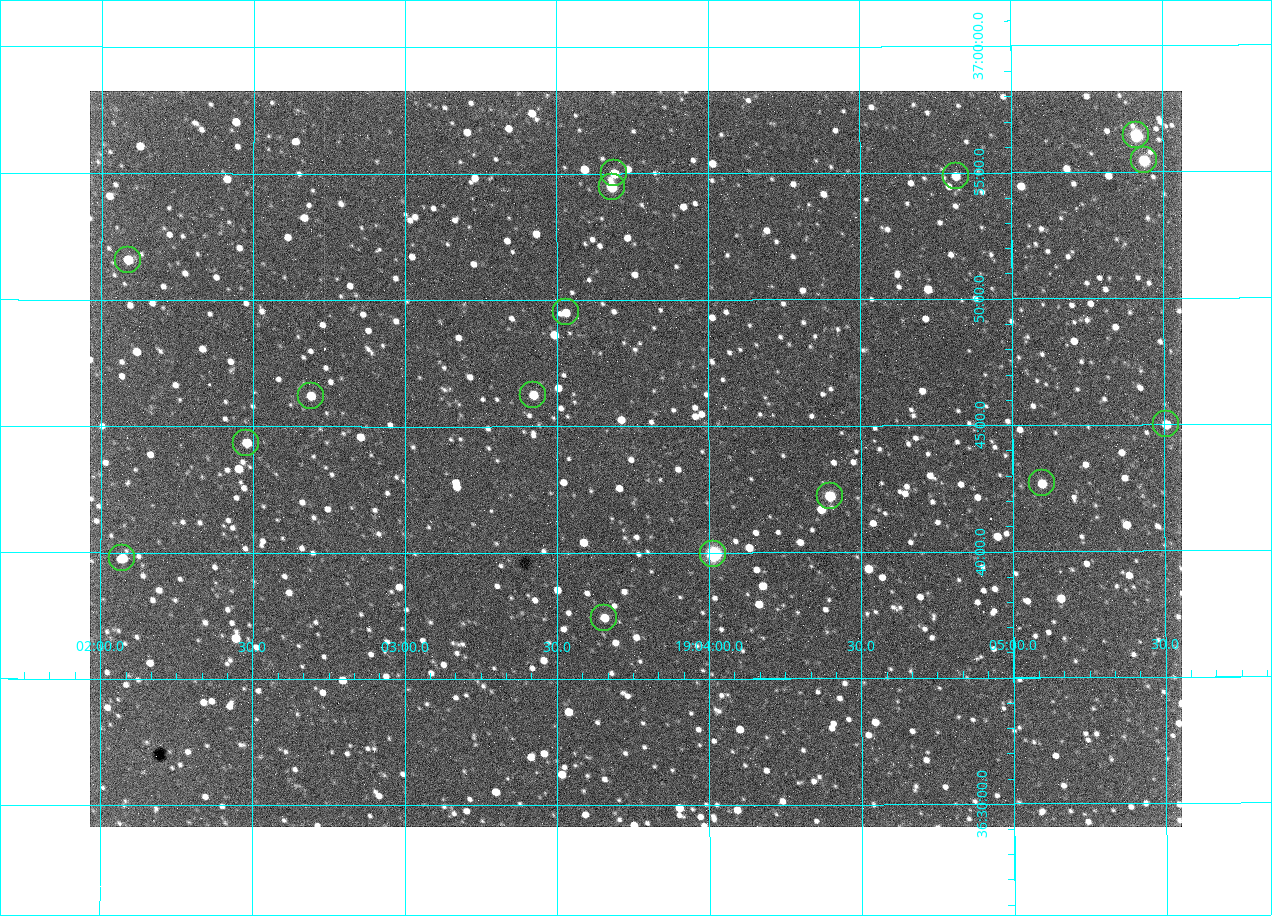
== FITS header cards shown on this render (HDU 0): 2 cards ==
NAXIS1  =                 1092 /fastest changing axis
NAXIS2  =                  736 /next to fastest changing axis

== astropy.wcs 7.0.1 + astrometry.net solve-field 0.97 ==
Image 1092 x 736 px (HDU 0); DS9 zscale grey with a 90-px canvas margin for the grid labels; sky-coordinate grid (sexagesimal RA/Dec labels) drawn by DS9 from the SOLVED WCS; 16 Tycho-2 reference stars matched to detected sources circled (green)
Header WCS: none
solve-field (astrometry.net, Tycho-2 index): SOLVED blind (the file carries no WCS)
Solved WCS: RA---TAN-SIP/DEC--TAN-SIP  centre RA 19:03:46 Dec +36:44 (285.94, +36.73 deg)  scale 2.37 arcsec/px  FOV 43.2' x 29.1'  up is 0 deg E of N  parity flipped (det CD > 0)
(file carries no celestial WCS; the grid is the blind solution)
Tycho-2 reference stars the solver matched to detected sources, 16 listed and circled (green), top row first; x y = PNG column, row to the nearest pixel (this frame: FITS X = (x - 90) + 1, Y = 736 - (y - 91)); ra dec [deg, ICRS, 3 dp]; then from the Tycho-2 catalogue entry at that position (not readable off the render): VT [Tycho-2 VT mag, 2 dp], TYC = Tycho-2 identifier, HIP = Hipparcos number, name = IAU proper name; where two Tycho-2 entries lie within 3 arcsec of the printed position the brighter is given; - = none
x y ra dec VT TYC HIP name
1136 135 286.353 +36.941 8.32 2652-644-1 93748 -
1144 160 286.360 +36.924 9.83 2652-14-1 - -
614 173 285.922 +36.917 10.48 2652-1249-1 - -
956 176 286.204 +36.915 10.94 2652-350-1 - -
612 187 285.920 +36.908 9.57 2652-218-1 - -
128 260 285.522 +36.860 10.88 2651-1921-1 - -
566 312 285.882 +36.825 10.95 2652-329-1 - -
533 395 285.856 +36.771 11.11 2652-1253-1 - -
311 396 285.672 +36.770 11.14 2651-2527-1 - -
1166 424 286.377 +36.750 10.72 2652-110-1 - -
246 443 285.620 +36.739 11.03 2651-1906-1 - -
1042 483 286.274 +36.711 10.88 2652-1070-1 - -
830 496 286.100 +36.704 10.14 2652-1649-1 - -
713 554 286.004 +36.666 8.52 2652-1368-1 - -
122 558 285.518 +36.663 10.71 2651-2245-1 - -
604 618 285.914 +36.624 11.11 2652-845-1 - -